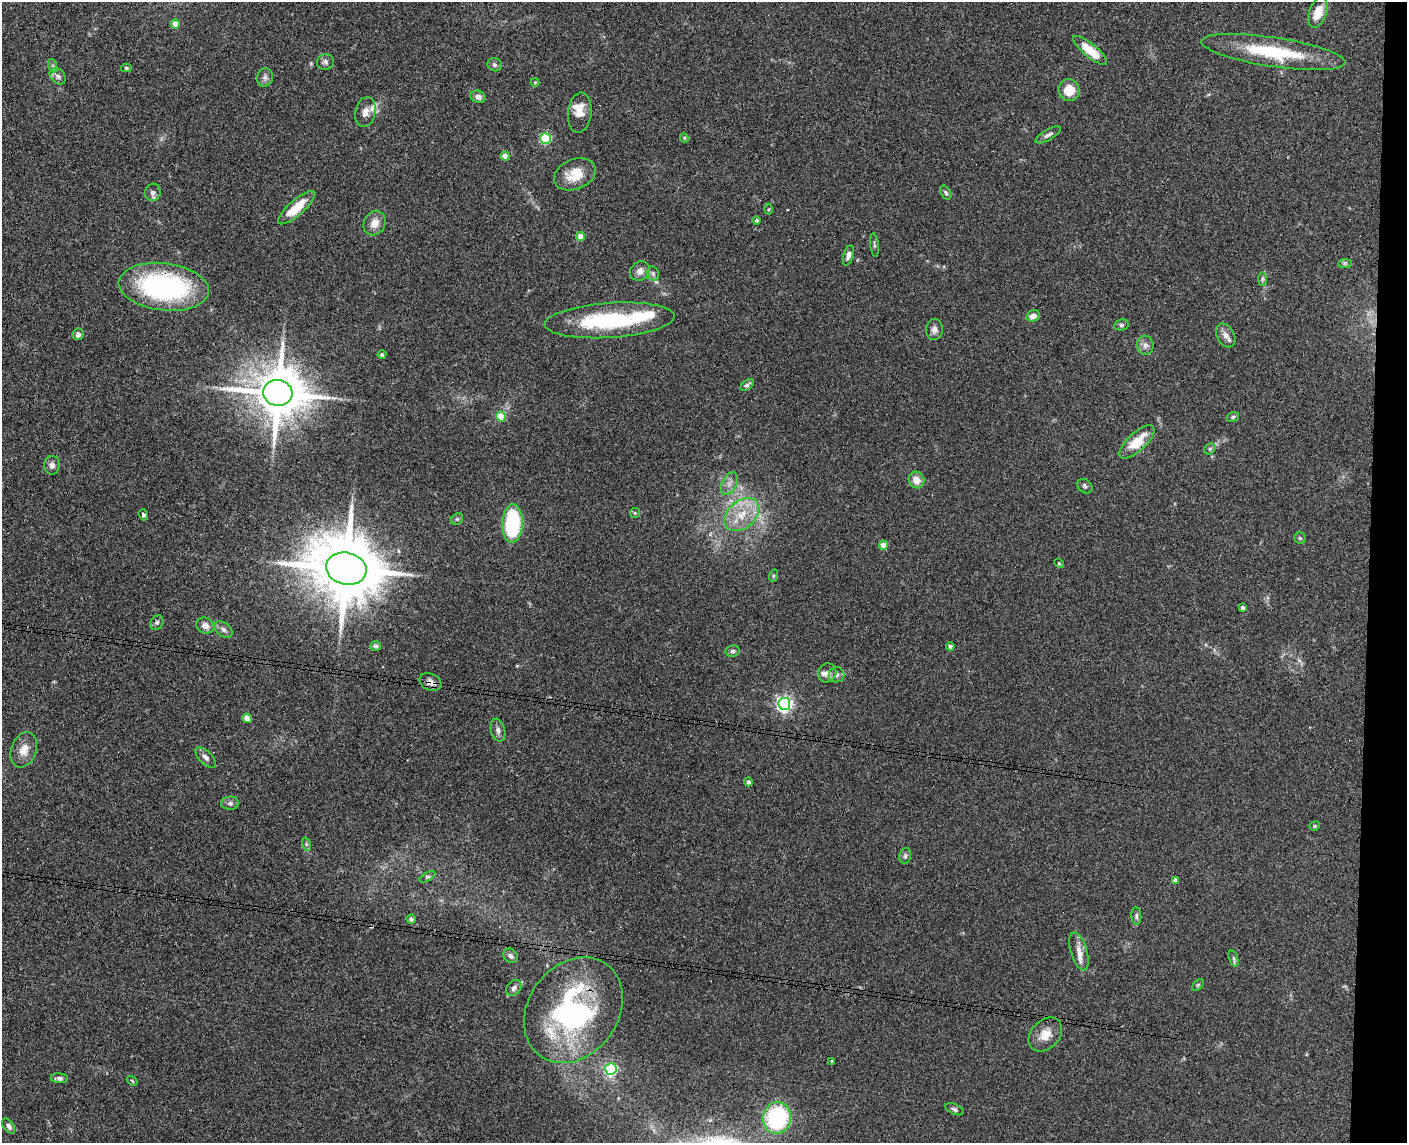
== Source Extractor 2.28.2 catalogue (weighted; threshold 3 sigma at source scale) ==
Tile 6 of 3 x 4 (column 3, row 2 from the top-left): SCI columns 2974-4378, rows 2293-3433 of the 4654 x 4582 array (HDU 1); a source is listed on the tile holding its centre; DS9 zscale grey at full resolution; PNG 1409 x 1145 px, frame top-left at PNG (2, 2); each listed source drawn as its Kron ellipse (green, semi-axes under 4 px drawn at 4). Shown black and unused: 3% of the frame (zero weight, under 3 of 4 exposures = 6% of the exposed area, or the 3 px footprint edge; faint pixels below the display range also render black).
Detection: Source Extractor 2.28.2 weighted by HDU 2 'WHT'; one run over the whole footprint, this tile lists its part. Background 0.138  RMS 0.0068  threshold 0.0308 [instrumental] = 3 sigma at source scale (4.5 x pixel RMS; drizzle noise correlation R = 1.50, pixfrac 1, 0.05/0.05 arcsec/px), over >= 5 px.
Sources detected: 111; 1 too faint to see at this stretch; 2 inside a brighter object's white glare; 1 cosmic-ray / hot-pixel residue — neither listed nor drawn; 7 inside a brighter listed object's ellipse — not listed separately; the other 100 listed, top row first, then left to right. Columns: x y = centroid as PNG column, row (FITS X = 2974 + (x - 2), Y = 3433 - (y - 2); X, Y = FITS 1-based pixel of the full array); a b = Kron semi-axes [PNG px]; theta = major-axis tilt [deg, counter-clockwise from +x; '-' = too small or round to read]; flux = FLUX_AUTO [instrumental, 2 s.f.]
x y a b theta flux
1318 12 16 8 71 9.7
175 24 4 4 - 8.3
1090 50 21 6 -39 17
1273 52 73 14 -8 49
325 62 8 8 - 2.2
494 65 7 6 - 1.6
53 66 7 4 -72 1.4
126 68 5 4 - 0.92
58 76 9 7 -45 2.6
265 77 9 8 - 2.4
535 82 4 4 - 0.66
1069 90 11 10 - 13
478 97 8 6 -17 3
365 112 15 10 79 5.7
580 113 20 11 84 8.5
1048 135 14 5 31 2.4
545 138 5 5 - 58
684 138 4 4 - 0.78
505 156 4 4 - 7.7
575 174 22 15 22 15
153 192 9 8 - 2.7
946 193 7 5 -60 1.3
296 208 23 7 41 16
768 209 5 3 - 0.77
756 220 4 4 - 0.86
375 223 13 10 59 6.4
581 237 4 4 - 8.6
874 245 12 3 -82 1.2
848 255 10 5 73 2.9
1345 263 7 4 0 1.2
640 271 10 9 - 4.3
653 274 7 5 -70 1.7
1262 279 7 4 90 1.2
164 287 45 23 -7 120
1033 316 7 5 15 4.1
610 320 65 17 4 69
1121 325 7 5 14 1.4
934 329 10 8 86 3.3
78 334 6 5 - 2.4
1226 335 13 8 -61 4.2
1145 345 9 8 - 3
382 355 4 4 - 1.3
747 385 7 4 37 1.7
278 393 15 13 -6 3800
501 416 5 4 - 13
1233 417 6 4 17 1.1
1137 442 22 9 43 17
1210 449 6 5 - 1.3
52 465 9 8 - 2.9
916 480 8 7 - 6.8
729 483 12 7 62 4
1085 486 8 6 -39 1.7
635 513 5 5 - 0.93
143 515 5 4 - 1.5
742 515 20 13 41 17
457 519 6 5 - 1.2
512 523 19 10 88 55
1300 538 6 5 - 1.2
883 545 4 4 - 8.8
1059 563 5 4 - 0.7
346 569 20 16 -13 6800
773 576 6 4 71 0.84
1243 608 4 4 - 2.7
157 622 8 6 58 1.6
205 625 9 7 -24 5.2
223 629 10 7 -39 2.5
375 646 5 5 - 1.4
950 646 4 4 - 1.8
733 651 7 6 - 2
827 673 10 9 - 3.9
837 675 8 7 - 2.6
430 682 11 8 -27 3.6
784 704 6 6 - 210
247 718 5 4 - 9.1
498 730 11 7 -75 2.7
24 750 18 12 70 8.1
205 757 13 6 -45 2.7
748 782 4 4 - 2
230 803 9 6 1 2.1
1315 826 5 4 - 0.88
306 844 7 4 -72 1.3
905 856 8 6 76 1.5
427 877 9 4 29 1.2
1175 880 4 4 - 3
1136 916 9 5 -85 1.6
411 919 4 4 - 1.9
1079 951 19 8 -73 6.2
511 956 8 6 -42 2.3
1234 959 8 3 -71 1.2
1198 985 7 4 45 0.99
514 988 9 6 52 2.5
573 1010 57 45 54 120
1045 1034 19 14 47 10
832 1061 4 3 - 0.88
611 1069 6 5 - 110
59 1078 9 5 -3 2.1
132 1081 6 3 -38 0.65
954 1109 10 5 -24 1.7
777 1118 16 14 78 78
9 1126 8 5 -55 2.2
Overlapping masked pixels (flux is a lower limit): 3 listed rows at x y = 164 287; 430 682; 573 1010